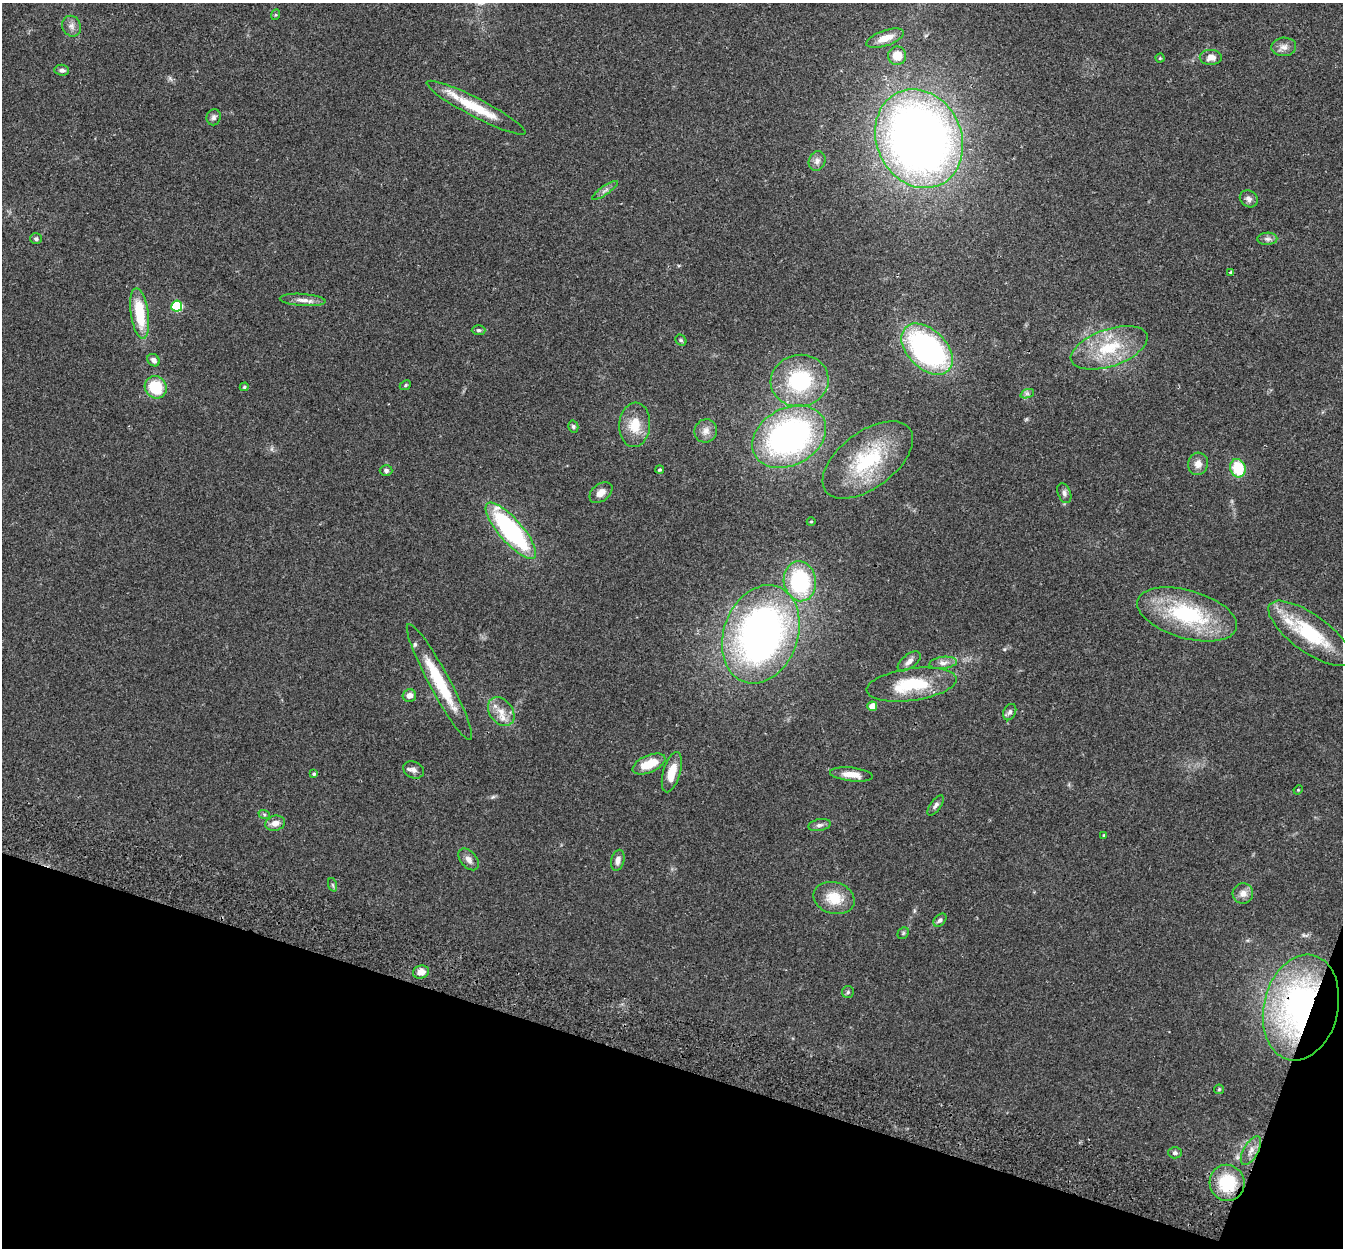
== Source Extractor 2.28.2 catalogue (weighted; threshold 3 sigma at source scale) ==
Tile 15 of 4 x 4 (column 3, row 4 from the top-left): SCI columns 2704-4044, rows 190-1435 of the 5411 x 5490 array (HDU 1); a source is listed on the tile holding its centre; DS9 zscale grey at full resolution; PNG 1345 x 1250 px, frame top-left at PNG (2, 3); each listed source drawn as its Kron ellipse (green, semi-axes under 4 px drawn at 4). Shown black and unused: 16% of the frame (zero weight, under 2 of 3 exposures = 3% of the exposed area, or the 3 px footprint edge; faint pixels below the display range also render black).
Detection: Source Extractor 2.28.2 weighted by HDU 2 'WHT'; one run over the whole footprint, this tile lists its part. Background 0.0645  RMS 0.0082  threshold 0.0369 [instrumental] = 3 sigma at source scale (4.5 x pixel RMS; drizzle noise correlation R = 1.50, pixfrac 1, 0.05/0.05 arcsec/px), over >= 5 px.
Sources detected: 82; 2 inside a brighter listed object's ellipse — not listed separately; the other 80 listed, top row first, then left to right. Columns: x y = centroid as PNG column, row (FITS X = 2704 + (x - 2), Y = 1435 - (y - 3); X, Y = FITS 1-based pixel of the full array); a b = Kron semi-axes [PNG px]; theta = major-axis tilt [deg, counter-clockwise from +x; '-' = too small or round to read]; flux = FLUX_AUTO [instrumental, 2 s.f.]
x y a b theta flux
275 15 5 3 - 0.81
71 26 10 9 - 4.2
885 38 20 7 19 12
1284 47 12 9 5 4.8
897 56 9 9 - 13
1211 57 11 7 -1 5.7
1160 58 4 4 - 0.74
62 70 7 5 -7 2.5
476 108 55 9 -27 29
214 117 8 7 - 2.4
919 139 51 42 -65 680
817 161 10 8 69 3.8
605 190 15 3 35 2.3
1249 199 9 8 - 3.5
36 239 6 5 - 1.7
1267 239 10 6 2 2.8
1230 272 4 3 - 1.1
303 300 23 6 -4 5.5
177 306 5 5 - 58
140 313 25 9 -82 32
479 330 7 5 -1 1.5
681 340 6 5 - 1.2
1109 348 40 18 19 38
927 349 30 19 -45 180
154 360 7 5 -43 3
800 381 29 26 11 62
405 385 6 4 24 1
156 387 11 10 - 29
244 387 4 4 - 1.4
1027 394 7 4 18 1.8
635 425 22 15 85 17
573 427 6 5 - 1.6
706 431 12 11 - 5.6
789 437 39 28 29 230
868 460 52 28 37 63
1198 464 11 10 - 5.6
1238 468 9 7 -72 30
660 470 4 4 - 1.2
386 471 6 5 - 1.7
601 493 13 8 38 5.7
1064 493 10 6 -68 2.7
811 522 4 3 - 0.54
511 531 36 11 -49 120
800 581 20 16 -81 77
1187 614 51 24 -16 78
1310 633 49 18 -36 56
761 634 50 37 70 360
909 661 13 7 38 4.1
943 663 14 6 6 4
439 682 66 10 -62 43
912 685 45 16 8 41
409 695 7 6 - 4.6
872 706 5 4 - 11
501 712 16 11 -52 9.4
1010 712 8 6 65 2.5
649 764 17 8 23 18
414 770 11 8 -23 3.7
672 772 21 8 74 14
314 774 4 4 - 1.3
851 774 21 7 -6 9.8
1298 790 5 4 - 0.74
936 805 12 5 55 2.3
264 814 6 4 -20 1.2
275 823 10 7 15 5.6
819 825 11 5 10 2.5
1104 835 3 3 - 0.76
469 859 13 8 -49 4.4
618 860 11 6 76 4.2
333 885 7 4 -71 1.3
1243 894 10 10 - 5.5
834 898 21 15 -16 19
940 920 7 5 44 2.1
903 933 6 5 - 1.2
421 972 8 6 18 6.8
848 992 6 6 - 1.5
1301 1008 53 37 77 240
1219 1089 5 4 - 0.92
1251 1151 16 7 60 6.3
1175 1153 7 5 -1 2.1
1227 1183 18 17 - 35
Overlapping masked pixels (flux is a lower limit): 3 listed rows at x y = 439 682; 1301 1008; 1227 1183